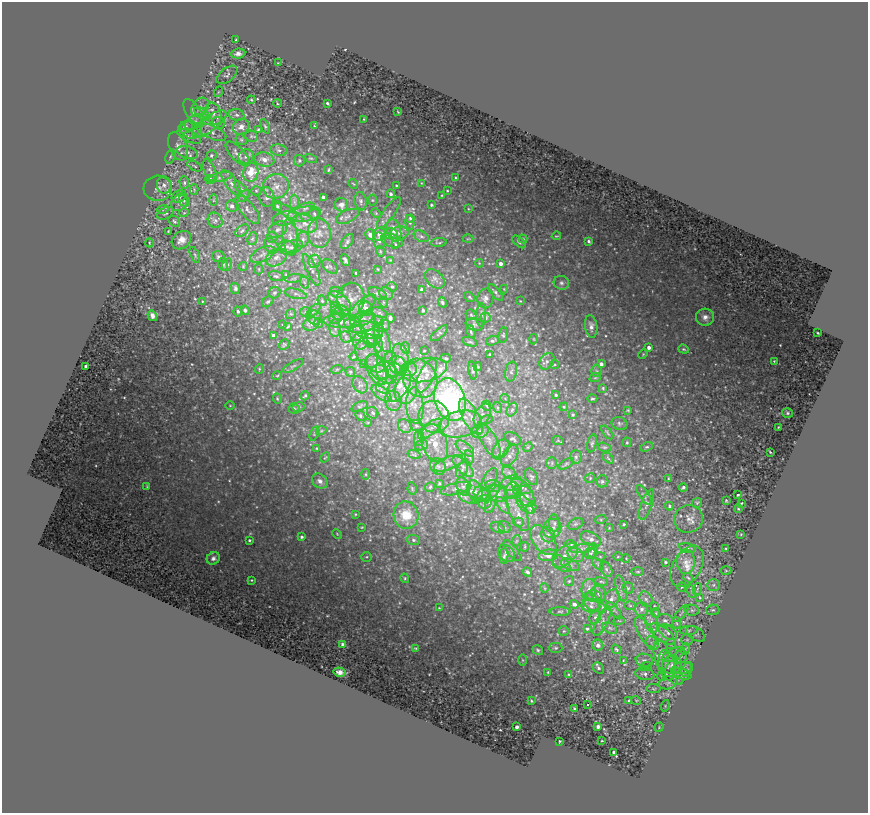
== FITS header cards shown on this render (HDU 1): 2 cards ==
NAXIS1  =                  866
NAXIS2  =                  811

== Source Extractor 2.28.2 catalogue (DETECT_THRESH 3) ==
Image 866 x 811 px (HDU 1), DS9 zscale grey, 1 PNG px = 1 image px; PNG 870 x 815 px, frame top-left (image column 1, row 811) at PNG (2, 2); each listed source drawn as its Kron ellipse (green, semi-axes under 4 px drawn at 4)
Background 0.939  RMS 0.24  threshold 0.709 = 3 sigma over >= 5 px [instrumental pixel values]
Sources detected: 520; of the 520, the 500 brightest by FLUX_AUTO listed and drawn (20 fainter detections omitted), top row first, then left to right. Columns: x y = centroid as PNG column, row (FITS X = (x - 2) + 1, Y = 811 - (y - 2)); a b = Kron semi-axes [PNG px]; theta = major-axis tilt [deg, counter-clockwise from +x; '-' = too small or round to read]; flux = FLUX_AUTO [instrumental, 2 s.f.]
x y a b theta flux
236 40 3 3 - 58
238 53 7 5 4 76
278 63 3 2 - 12
227 75 12 6 38 57
218 92 5 3 - 13
251 100 4 3 - 16
277 103 4 3 - 15
327 103 4 3 - 26
200 107 10 7 54 87
398 112 3 2 - 11
194 113 16 7 -59 93
202 114 9 5 -37 54
213 114 11 7 -73 110
237 115 8 6 -16 53
364 119 3 2 - 11
194 122 11 6 33 66
219 123 7 5 -31 46
209 124 20 7 36 160
265 126 8 4 -64 25
314 126 3 2 - 15
185 127 7 6 - 60
241 127 8 7 - 110
258 129 3 2 - 17
191 130 11 8 -14 100
211 132 16 6 -22 85
189 136 13 5 -24 52
251 136 6 5 - 28
241 140 6 5 - 24
178 146 15 9 -67 110
279 150 9 5 -9 50
187 152 10 6 -18 66
237 154 15 6 -46 120
211 155 5 5 - 29
170 156 7 4 70 36
246 156 8 7 - 71
311 158 6 4 -17 20
264 159 10 7 -11 110
299 160 6 5 - 27
195 166 8 2 -28 16
210 170 12 5 -65 51
328 170 3 2 - 16
251 172 9 7 76 340
220 177 12 4 12 39
456 178 3 2 - 19
210 179 5 4 - 50
184 183 6 4 -88 29
231 183 15 6 -54 84
421 183 4 3 - 14
353 184 5 2 - 12
164 185 8 7 - 78
396 185 3 2 - 15
276 186 13 12 - 170
158 188 14 12 6 120
194 189 5 4 - 20
242 189 10 3 -50 30
256 191 5 4 - 21
447 191 3 3 - 16
391 194 4 3 - 36
442 195 3 3 - 15
179 196 7 5 27 64
244 196 7 4 46 31
267 197 10 7 -85 70
323 197 3 3 - 34
214 200 6 4 90 22
372 200 5 3 - 14
184 201 6 5 - 42
361 201 9 6 -82 40
179 202 9 7 51 67
294 202 7 4 -89 43
341 205 7 6 - 86
431 205 3 3 - 23
232 206 6 5 - 45
277 206 5 5 - 25
305 208 10 5 18 48
163 209 5 4 - 24
248 209 17 7 -52 76
468 209 4 3 - 13
288 212 16 5 -30 82
165 213 9 5 26 41
184 213 5 3 - 14
376 213 5 3 - 13
389 213 19 6 55 64
304 214 17 7 11 130
314 214 6 4 -70 33
347 216 12 6 24 60
285 218 12 7 11 76
410 218 4 3 - 29
215 220 8 6 -52 54
174 221 6 4 -38 26
410 223 7 4 -79 27
305 224 13 8 -16 140
242 230 7 5 39 32
278 230 10 7 31 74
394 230 12 7 -74 110
168 231 3 2 - 14
319 233 14 11 -87 160
399 233 9 6 11 62
379 234 7 6 - 63
391 234 6 5 - 58
370 235 5 4 - 84
421 236 8 5 -29 41
556 236 4 3 - 15
272 237 5 5 - 28
290 237 19 7 -86 140
252 239 6 4 70 25
303 239 8 6 76 49
468 239 5 3 - 15
523 239 4 4 - 23
181 240 10 8 38 120
347 241 8 5 50 35
379 241 8 6 -78 48
392 241 11 6 -21 59
589 241 3 3 - 30
519 242 8 4 -42 34
149 243 4 3 - 13
439 243 8 2 5 20
395 244 4 2 - 14
271 246 9 6 -51 61
287 246 8 6 -12 49
291 247 12 6 18 72
380 251 5 3 - 17
263 254 13 7 26 75
195 255 9 4 -66 27
218 257 6 5 - 31
276 257 11 8 31 95
345 260 6 3 -64 40
390 260 4 4 - 13
314 261 6 6 - 48
479 263 4 3 - 14
223 264 6 5 - 25
227 264 6 4 64 29
501 264 4 3 - 67
243 266 4 4 - 15
330 266 9 6 -38 37
259 269 5 3 - 14
378 269 3 3 - 13
312 270 17 5 -65 78
356 273 3 2 - 15
286 274 3 2 - 12
276 276 8 4 -14 32
294 279 8 4 9 29
435 279 11 7 -42 58
304 282 7 4 -71 29
561 283 8 7 - 49
392 287 5 4 - 24
235 288 5 4 - 45
504 289 4 4 - 13
421 290 3 3 - 43
337 292 6 5 - 36
496 292 10 3 -49 37
274 293 6 5 - 36
386 293 7 6 - 53
296 294 11 4 -13 49
377 294 10 5 -25 48
469 297 6 4 -37 19
485 298 10 8 78 69
351 299 16 14 82 180
203 301 2 2 - 12
322 301 5 4 - 21
339 301 13 7 -36 99
520 301 3 3 - 12
268 302 6 4 45 29
383 302 5 3 - 18
442 302 5 4 - 30
363 306 17 6 41 120
336 308 6 5 - 34
366 308 7 6 - 61
245 310 4 4 - 36
423 310 3 3 - 23
238 311 5 4 - 35
313 311 9 4 45 31
342 311 7 5 -29 48
306 312 5 5 - 25
338 313 8 5 -43 46
379 313 8 4 -25 34
291 314 5 5 - 22
471 315 6 4 -44 24
481 315 11 5 88 39
152 316 5 4 - 65
314 317 7 6 - 50
705 317 9 8 - 91
335 318 6 5 - 44
390 318 4 3 - 29
485 318 5 5 - 53
362 319 12 7 25 74
342 321 19 7 -3 180
379 321 6 4 -44 27
368 322 8 8 - 70
319 323 5 4 - 19
311 324 8 6 20 56
475 324 9 6 -12 40
283 325 3 2 - 15
288 326 4 2 - 16
354 326 11 5 -26 82
384 326 6 5 - 34
591 326 11 6 -82 86
335 328 9 5 -89 47
368 330 16 8 -15 190
471 332 7 4 -65 22
356 333 8 6 -86 60
439 333 10 4 42 32
818 333 3 2 - 18
274 335 4 3 - 68
503 335 7 5 82 28
346 337 6 5 - 29
373 337 8 7 - 69
382 337 16 6 -67 90
534 339 5 3 - 13
360 341 8 7 - 87
370 341 7 6 - 52
492 341 6 4 22 35
470 342 8 4 -16 23
378 344 9 3 -85 34
284 345 6 4 48 28
649 347 4 4 - 67
406 348 6 3 -70 19
684 349 5 4 - 22
424 351 2 2 - 12
490 354 3 2 - 17
643 354 5 3 - 16
367 355 15 9 -57 130
354 357 4 2 - 18
391 358 6 5 - 51
446 358 5 4 - 29
400 359 15 8 -82 140
547 361 9 6 52 54
774 361 3 2 - 12
364 363 3 3 - 11
376 363 10 8 -40 96
601 364 4 4 - 57
398 365 10 8 -48 90
555 365 4 2 - 16
86 366 3 3 - 47
293 366 11 3 28 22
478 366 4 3 - 18
259 369 5 3 - 17
337 369 6 3 20 13
376 369 16 9 -65 160
409 369 8 7 - 75
394 370 8 7 - 69
425 370 22 11 12 320
473 370 9 3 -83 25
597 371 6 5 - 32
350 372 5 4 - 22
380 372 9 7 -20 78
386 372 12 9 -57 230
511 372 10 6 77 47
277 376 5 3 - 15
427 376 18 7 64 180
420 378 20 16 -58 480
595 378 6 3 19 21
360 385 9 6 -58 47
386 385 10 8 17 76
399 386 18 9 59 220
603 388 4 3 - 15
406 390 14 11 76 450
381 393 11 5 -37 78
556 395 3 3 - 23
305 396 4 3 - 25
505 398 5 3 - 17
592 398 5 4 - 26
277 399 5 4 - 16
450 400 22 15 -74 5100
393 401 10 8 -77 90
415 405 18 8 -87 200
230 406 4 3 - 13
359 406 9 4 21 26
487 406 5 3 - 13
298 407 6 5 - 25
497 407 5 3 - 19
564 407 4 4 - 16
294 409 6 5 - 28
512 410 7 5 62 35
628 410 4 3 - 18
373 413 6 5 - 32
787 413 5 4 - 26
482 415 12 7 63 94
573 415 3 3 - 20
360 416 5 4 - 24
434 417 16 15 - 320
471 417 20 8 -62 180
487 419 6 3 18 20
368 422 4 2 - 11
619 423 8 6 -17 35
460 424 22 13 13 360
405 426 7 6 - 48
416 426 6 5 - 29
778 427 2 2 - 11
430 429 14 6 39 110
321 431 5 3 - 15
480 431 9 6 19 71
314 433 7 4 71 20
607 433 8 2 -51 18
419 438 8 5 82 37
513 439 9 5 -28 35
489 440 20 7 -60 160
558 441 6 3 -19 12
627 442 5 4 - 20
435 443 19 12 -72 340
592 443 9 4 76 31
421 445 7 5 19 30
528 447 5 4 - 17
605 447 7 4 -17 21
647 447 6 4 25 27
317 448 3 2 - 14
465 448 11 5 -38 75
501 449 11 7 57 110
770 452 3 2 - 18
414 454 7 4 -19 20
510 456 11 7 56 93
325 457 5 2 - 12
470 457 7 4 -71 36
576 457 7 5 89 35
608 458 6 4 -46 19
448 463 15 6 21 99
552 463 6 5 - 28
566 464 8 3 30 26
438 466 8 7 - 58
463 467 13 6 -44 80
462 470 8 5 63 29
509 473 7 5 -29 55
366 474 5 3 - 18
531 477 9 6 -59 35
590 478 5 4 - 21
490 479 12 6 60 59
668 479 4 2 - 16
320 481 8 6 -38 74
602 481 6 6 - 37
439 483 3 2 - 17
512 483 11 7 13 100
147 486 3 2 - 14
463 486 9 6 -71 65
493 486 8 6 -17 47
521 486 11 6 -31 74
430 487 5 5 - 24
683 487 4 3 - 33
412 488 6 4 -80 20
456 489 16 5 13 85
512 490 8 6 67 59
475 491 11 7 -67 85
518 491 6 4 -71 24
481 493 8 6 -23 46
487 494 13 6 28 84
499 494 9 8 - 67
644 495 11 5 -56 29
738 495 3 3 - 27
527 496 11 7 -70 79
465 497 9 4 -36 33
475 501 4 3 - 15
726 501 3 3 - 16
484 502 7 6 - 51
697 503 5 4 - 24
741 503 3 2 - 14
525 504 11 6 -50 76
647 504 16 5 70 45
503 505 9 5 -55 55
490 506 7 4 60 32
669 506 4 3 - 29
531 508 6 5 - 92
738 509 3 2 - 17
518 513 19 8 -63 160
355 514 3 3 - 14
406 515 14 12 -77 380
601 519 5 3 - 16
688 519 14 13 - 130
518 522 5 4 - 21
554 523 8 5 -86 36
575 524 8 5 26 38
624 524 3 2 - 19
362 527 3 2 - 11
504 527 7 5 -34 40
498 528 8 5 -27 42
552 528 10 8 60 88
609 528 4 3 - 12
337 534 5 3 - 14
741 534 3 2 - 14
548 535 8 7 - 53
302 537 3 3 - 30
591 539 11 6 -27 92
249 540 3 3 - 22
413 540 6 5 - 34
543 540 17 10 -54 160
516 541 6 3 70 18
571 544 5 3 - 20
525 547 5 2 - 16
582 548 12 4 10 60
687 548 8 4 -14 37
726 549 3 3 - 21
593 550 7 4 80 35
512 551 12 5 -53 41
590 553 6 5 - 26
506 554 9 7 -47 52
548 555 10 5 6 140
576 555 9 6 -34 75
504 556 8 4 87 29
565 556 15 8 41 160
367 557 5 4 - 21
600 557 5 3 - 14
618 557 5 3 - 14
213 558 7 6 - 57
626 559 4 3 - 13
665 562 3 3 - 27
686 562 12 9 87 110
562 564 10 6 -42 51
598 564 7 4 -47 29
570 565 10 5 -24 55
687 566 23 14 59 230
606 569 8 5 -60 45
726 571 5 3 - 19
527 572 5 3 - 33
638 572 6 3 0 17
405 578 5 3 - 19
688 578 5 3 - 21
251 580 3 2 - 15
569 581 5 5 - 20
601 582 7 3 -9 24
713 585 6 5 - 36
682 587 5 4 - 18
544 588 5 3 - 13
621 588 13 5 -77 68
628 588 5 5 - 31
589 589 10 7 84 110
697 589 6 2 76 15
692 592 6 4 -73 22
599 594 8 7 - 65
594 596 7 6 - 47
700 597 4 2 - 13
611 599 10 7 57 96
646 599 8 6 -60 51
591 602 9 7 -59 81
574 604 5 4 - 61
591 606 9 6 -11 67
630 606 6 4 -2 24
654 606 3 2 - 13
602 607 7 3 71 27
439 608 3 2 - 13
641 609 7 6 - 62
692 610 7 5 -11 35
713 610 6 5 - 28
560 611 10 4 0 31
615 611 10 3 -53 31
656 613 5 4 - 20
681 614 10 3 50 24
595 617 7 5 62 46
619 620 5 3 - 18
665 620 8 6 -13 62
602 621 16 5 64 81
651 622 11 6 -75 71
677 623 6 4 -87 27
610 628 8 5 -25 36
587 629 3 3 - 21
689 630 9 4 3 41
564 631 5 4 - 18
646 632 17 7 -59 130
668 632 10 6 -36 67
662 634 15 7 -39 110
695 634 10 6 -33 49
687 640 6 6 - 27
652 643 7 6 - 56
343 644 4 3 - 32
671 644 5 5 - 24
598 645 5 5 - 54
416 648 3 2 - 15
556 648 7 5 0 34
616 649 5 4 - 23
685 649 6 3 69 20
538 650 5 4 - 26
661 654 15 7 -80 130
673 654 12 5 26 84
681 656 7 6 - 44
522 660 5 3 - 15
623 660 4 3 - 13
644 660 9 6 -8 62
667 665 15 8 -78 150
672 665 10 9 - 100
646 666 6 4 18 19
598 668 6 5 - 36
682 668 9 6 11 61
687 669 8 5 62 37
340 672 6 4 -15 84
548 672 4 3 - 16
569 674 4 3 - 17
645 674 9 6 -10 59
681 674 11 5 -18 56
662 676 5 3 - 16
677 680 6 4 1 26
668 683 9 6 16 62
654 689 7 4 -7 22
636 700 5 3 - 13
531 701 3 3 - 17
629 701 3 3 - 20
587 704 3 3 - 89
665 706 6 3 74 18
575 709 3 3 - 23
517 727 3 3 - 40
598 727 3 3 - 56
659 727 5 4 - 14
560 741 3 3 - 20
602 741 3 2 - 13
614 752 3 3 - 35
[20 fainter detections neither listed nor drawn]